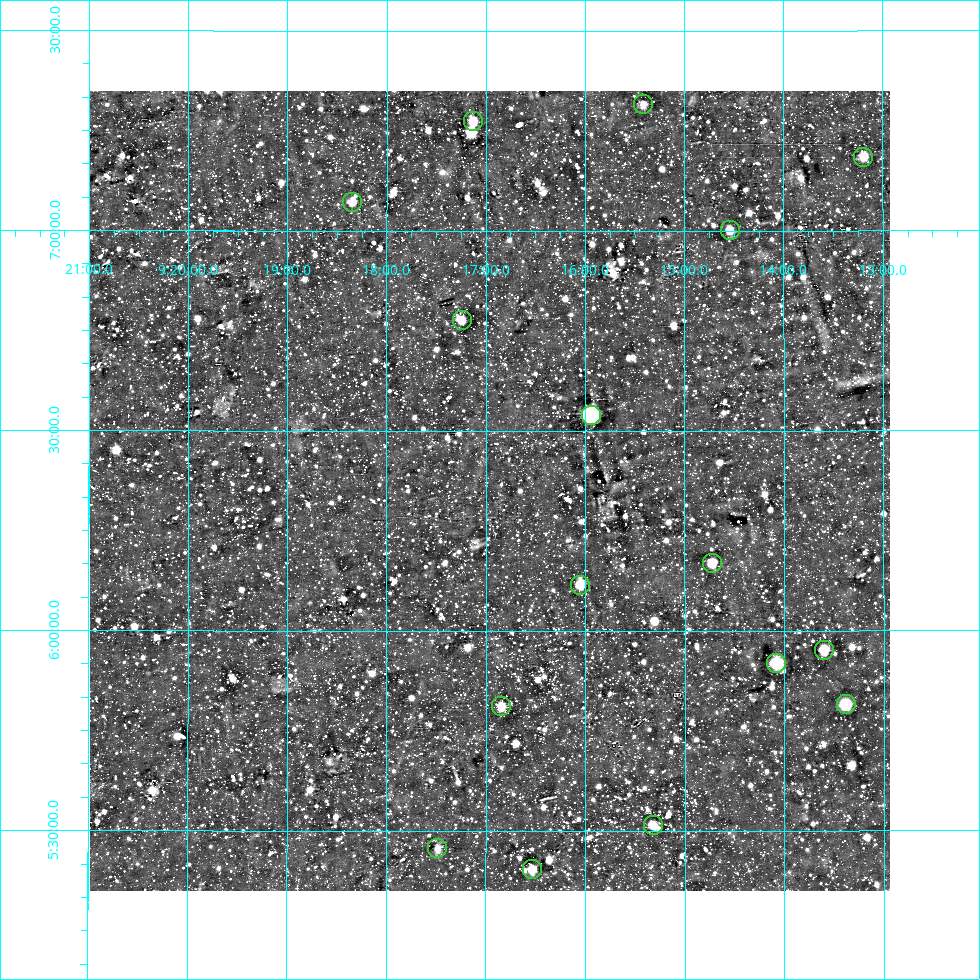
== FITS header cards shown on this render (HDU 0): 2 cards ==
NAXIS1  =                  800
NAXIS2  =                  800

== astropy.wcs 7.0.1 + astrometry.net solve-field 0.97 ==
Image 800 x 800 px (HDU 0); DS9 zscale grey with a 90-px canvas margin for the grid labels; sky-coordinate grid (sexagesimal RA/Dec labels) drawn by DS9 from the SOLVED WCS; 16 Tycho-2 reference stars matched to detected sources circled (green)
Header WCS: RA---AIT/DEC--AIT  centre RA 09:16:58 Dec +06:21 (139.24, +6.35 deg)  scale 9 arcsec/px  FOV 120.0' x 120.0'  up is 0 deg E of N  parity normal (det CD < 0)
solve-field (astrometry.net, Tycho-2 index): SOLVED blind (the header's WCS was not the basis of the solution)
Solved WCS: RA---TAN-SIP/DEC--TAN-SIP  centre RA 09:16:58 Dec +06:21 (139.24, +6.35 deg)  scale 9.01 arcsec/px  FOV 120.1' x 120.0'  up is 0 deg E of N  parity normal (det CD < 0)
Header WCS and blind solve agree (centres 0.89 arcsec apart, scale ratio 1.001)
Tycho-2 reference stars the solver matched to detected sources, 16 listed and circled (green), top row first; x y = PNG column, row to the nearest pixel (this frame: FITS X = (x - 90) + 1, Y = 800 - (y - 91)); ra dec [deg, ICRS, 3 dp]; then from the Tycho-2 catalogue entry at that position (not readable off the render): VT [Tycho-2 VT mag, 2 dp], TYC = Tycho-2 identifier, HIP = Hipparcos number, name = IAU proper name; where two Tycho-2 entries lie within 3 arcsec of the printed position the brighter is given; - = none
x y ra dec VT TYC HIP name
643 104 138.853 +7.317 9.66 233-325-1 - -
473 121 139.282 +7.275 8.32 233-357-1 - -
863 157 138.298 +7.185 9.69 233-256-1 - -
352 202 139.587 +7.073 8.66 233-778-1 45653 -
730 230 138.635 +7.002 9.44 233-1362-1 - -
462 320 139.311 +6.778 9.66 233-1131-1 - -
591 415 138.985 +6.541 8.01 233-762-1 45471 -
712 563 138.680 +6.170 8.99 233-473-1 45366 -
580 585 139.014 +6.115 9.19 233-58-1 - -
824 650 138.400 +5.953 8.90 233-1267-1 - -
776 663 138.519 +5.920 8.35 233-1702-1 - -
846 704 138.345 +5.816 7.29 233-1024-1 45252 -
501 706 139.211 +5.812 9.17 233-632-1 - -
653 825 138.830 +5.515 9.16 233-928-1 45420 -
437 848 139.371 +5.457 9.04 233-1293-1 - -
532 869 139.134 +5.405 9.12 233-1391-1 - -